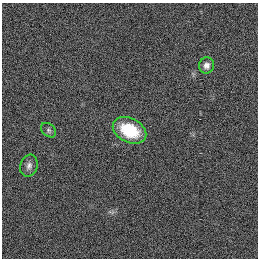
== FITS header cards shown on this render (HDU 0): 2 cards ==
NAXIS1  =                  256
NAXIS2  =                  256

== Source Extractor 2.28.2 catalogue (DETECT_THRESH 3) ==
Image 256 x 256 px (HDU 0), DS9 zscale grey, 1 PNG px = 1 image px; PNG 260 x 260 px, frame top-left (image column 1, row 256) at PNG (2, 3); each listed source drawn as its Kron ellipse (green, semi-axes under 4 px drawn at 4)
Background 1130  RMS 5.2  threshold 15.7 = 3 sigma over >= 5 px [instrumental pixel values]
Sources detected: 4; all 4 listed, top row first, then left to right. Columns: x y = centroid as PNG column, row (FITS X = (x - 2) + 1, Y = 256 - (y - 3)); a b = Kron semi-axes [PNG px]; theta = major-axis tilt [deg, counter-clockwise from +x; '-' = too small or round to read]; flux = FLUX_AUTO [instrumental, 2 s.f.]
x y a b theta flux
206 65 8 7 - 1700
49 130 8 6 -42 830
130 130 18 12 -26 17000
29 166 11 8 72 1700